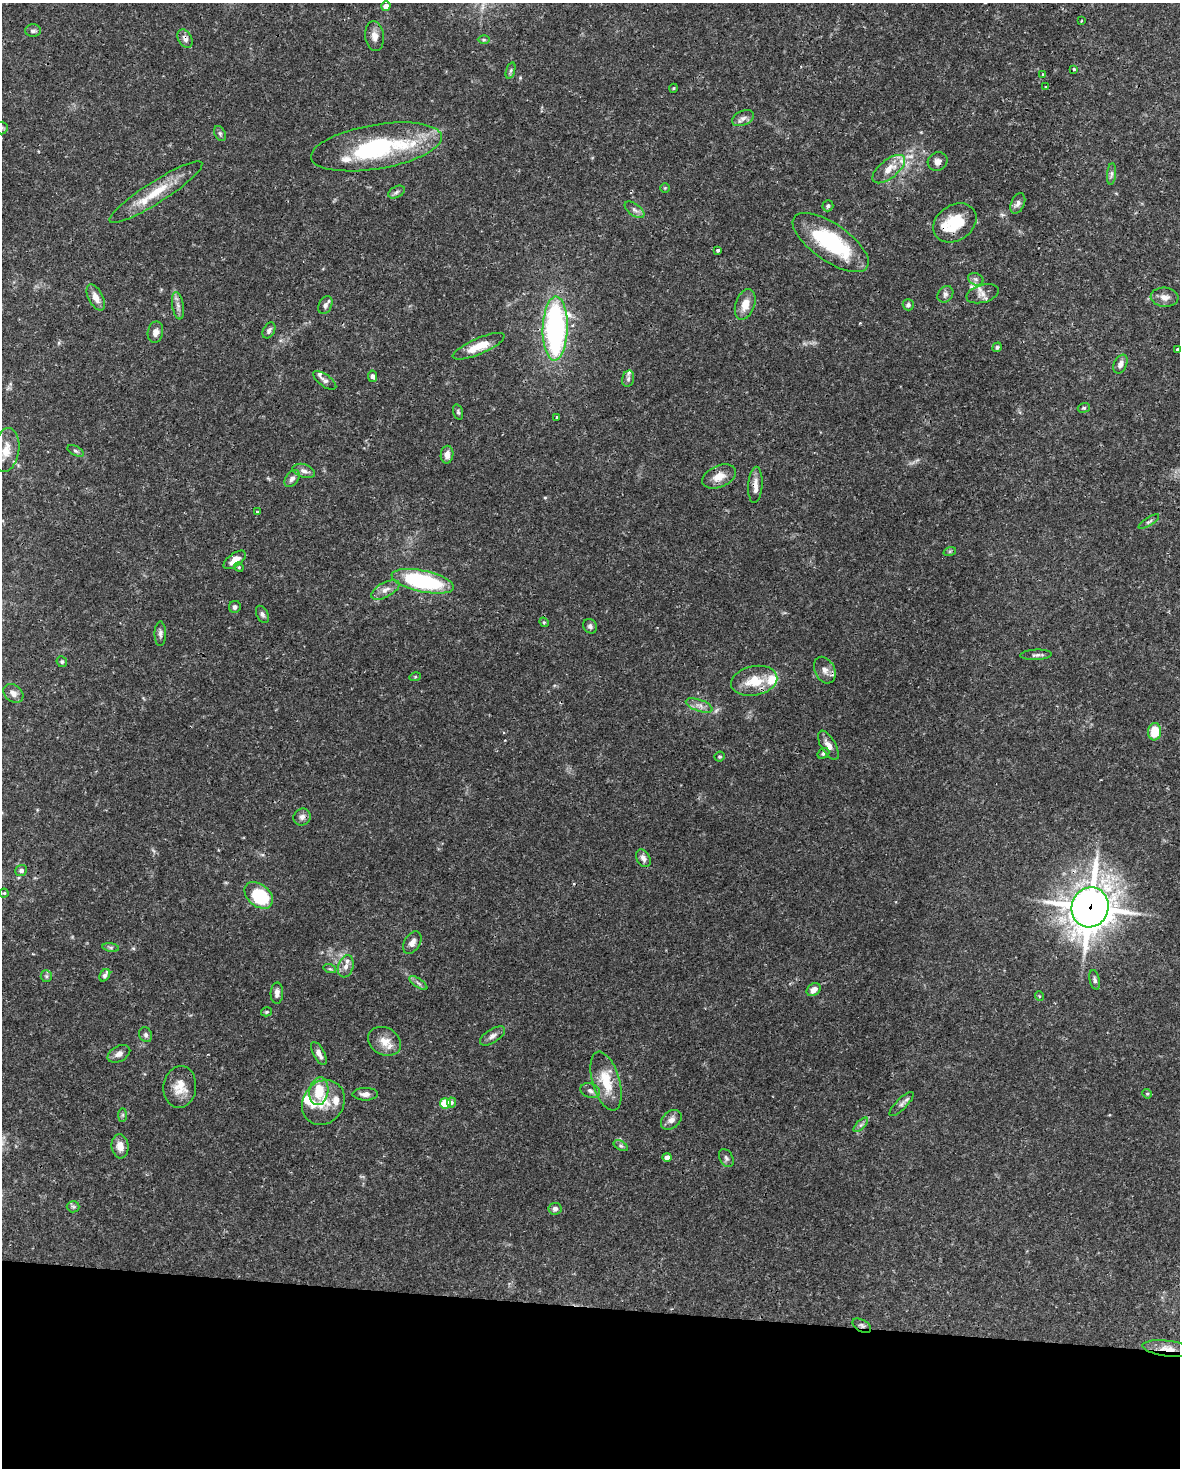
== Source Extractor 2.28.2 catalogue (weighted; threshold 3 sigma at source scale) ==
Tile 10 of 4 x 3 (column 2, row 3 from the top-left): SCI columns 1182-2359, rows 228-1693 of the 4716 x 4739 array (HDU 1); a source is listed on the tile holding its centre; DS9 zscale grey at full resolution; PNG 1182 x 1470 px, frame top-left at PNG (2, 3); each listed source drawn as its Kron ellipse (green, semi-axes under 4 px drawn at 4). Shown black and unused: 11% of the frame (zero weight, under 3 of 4 exposures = <1% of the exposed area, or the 3 px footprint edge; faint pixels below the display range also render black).
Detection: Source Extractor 2.28.2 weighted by HDU 2 'WHT'; one run over the whole footprint, this tile lists its part. Background 0.0444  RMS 0.0019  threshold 0.00835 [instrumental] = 3 sigma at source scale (4.5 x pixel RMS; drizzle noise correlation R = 1.50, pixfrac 1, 0.05/0.05 arcsec/px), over >= 5 px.
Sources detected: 141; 2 too faint to see at this stretch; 2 inside a brighter object's white glare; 1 cosmic-ray / hot-pixel residue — neither listed nor drawn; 13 inside a brighter listed object's ellipse — not listed separately; the other 123 listed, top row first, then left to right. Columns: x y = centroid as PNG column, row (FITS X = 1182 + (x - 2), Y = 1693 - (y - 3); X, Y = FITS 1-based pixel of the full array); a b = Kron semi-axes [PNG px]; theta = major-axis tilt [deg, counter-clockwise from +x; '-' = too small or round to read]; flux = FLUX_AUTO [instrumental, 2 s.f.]
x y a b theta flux
386 6 5 4 - 1.2
1081 21 3 2 - 0.14
33 31 8 6 1 0.49
374 36 15 9 -83 1.4
185 39 10 6 -61 0.83
484 40 6 4 0 0.27
1074 69 4 3 - 0.27
511 70 8 3 71 0.34
1042 74 3 2 - 0.13
1046 87 3 2 - 0.19
674 88 4 3 - 0.16
743 118 12 7 25 0.88
2 128 6 6 - 0.4
220 134 8 5 -64 0.4
376 147 66 22 9 24
938 161 10 9 - 1
889 169 19 9 39 2.5
1111 174 11 4 85 0.54
665 188 4 4 - 0.21
156 192 54 11 32 5.9
396 192 9 5 28 0.46
1018 203 11 6 66 0.75
828 206 5 5 - 0.33
634 210 11 6 -38 0.72
955 223 23 17 34 6.4
831 243 44 19 -35 16
718 250 3 3 - 0.34
976 279 8 6 -21 0.56
945 294 9 7 51 0.65
983 294 17 9 14 1.3
96 297 14 7 -63 1.6
1165 297 14 9 -4 1.3
745 304 16 9 71 2.3
325 305 9 6 64 0.65
908 305 5 5 - 0.45
178 306 14 5 -81 0.93
555 329 32 12 88 46
269 330 8 5 59 0.56
155 332 11 7 79 1.2
479 346 28 8 23 3.7
997 347 5 4 - 0.31
1177 349 3 3 - 0.66
1120 364 10 6 65 1
372 376 6 4 -78 0.52
628 379 8 6 75 0.51
325 380 13 6 -36 0.68
1084 408 6 4 18 0.28
458 412 8 5 -75 0.37
557 418 3 3 - 0.42
6 450 22 13 80 3.1
76 451 8 4 -27 0.43
447 455 9 6 81 1.3
304 471 11 6 -18 0.83
719 477 18 10 23 2.3
292 478 9 6 54 0.79
755 485 18 7 86 1.5
257 511 4 2 - 0.19
1149 522 12 4 33 0.44
950 551 6 4 18 0.28
235 560 13 6 36 1.5
239 567 5 4 - 0.23
423 581 32 10 -12 20
385 590 15 7 28 1.3
235 607 6 6 - 0.5
262 614 9 5 -63 0.52
544 622 5 4 - 0.21
590 626 7 6 - 0.53
160 634 12 5 90 0.66
1036 655 15 5 3 0.64
62 662 6 5 - 0.37
825 670 14 10 -63 1.3
415 677 5 3 - 0.21
754 681 23 14 12 4.7
13 693 11 8 -40 1
699 705 14 6 -19 1.1
1155 732 9 6 85 4.1
828 745 16 7 -59 1.4
823 753 6 5 - 0.43
720 757 5 5 - 0.26
302 817 9 8 - 0.85
643 858 9 6 -59 0.88
21 870 6 5 - 0.49
4 893 4 4 - 0.23
259 895 16 11 -40 11
1090 907 20 18 72 390
412 943 12 8 58 1
111 947 8 4 -8 0.37
346 966 11 7 72 1.1
330 969 6 4 -17 0.3
105 975 7 4 57 0.49
46 976 6 5 - 0.34
1095 980 10 5 -78 0.49
418 983 10 4 -34 0.49
814 990 8 5 35 1.4
277 993 10 6 89 0.86
1039 996 5 3 - 0.15
266 1012 5 4 - 0.28
146 1035 7 6 - 0.49
492 1036 14 6 32 0.87
385 1041 17 13 -30 2.4
119 1054 12 7 29 1
319 1054 13 5 -62 1.1
606 1081 30 13 -73 5.4
180 1087 21 16 83 3.2
319 1091 14 9 80 4.7
590 1091 10 7 -22 0.76
365 1094 12 6 0 1.1
1147 1094 5 4 - 0.23
323 1103 23 20 56 4.3
445 1103 5 5 - 7.2
452 1103 5 4 - 0.34
902 1104 16 5 45 0.79
123 1115 7 4 89 0.32
671 1120 12 8 41 1.1
861 1125 9 3 45 0.42
120 1146 12 8 -84 1.8
621 1146 8 4 -30 0.38
667 1157 4 4 - 1.2
726 1158 10 6 -62 0.54
73 1207 6 5 - 0.38
555 1209 6 6 - 0.69
862 1326 10 6 -30 0.53
1168 1349 25 8 -7 2.4
Overlapping masked pixels (flux is a lower limit): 9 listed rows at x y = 185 39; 938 161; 955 223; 831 243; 755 485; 825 670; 1090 907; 862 1326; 1168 1349
Isophote crosses this tile's border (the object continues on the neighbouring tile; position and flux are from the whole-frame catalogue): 2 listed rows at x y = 2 128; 6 450